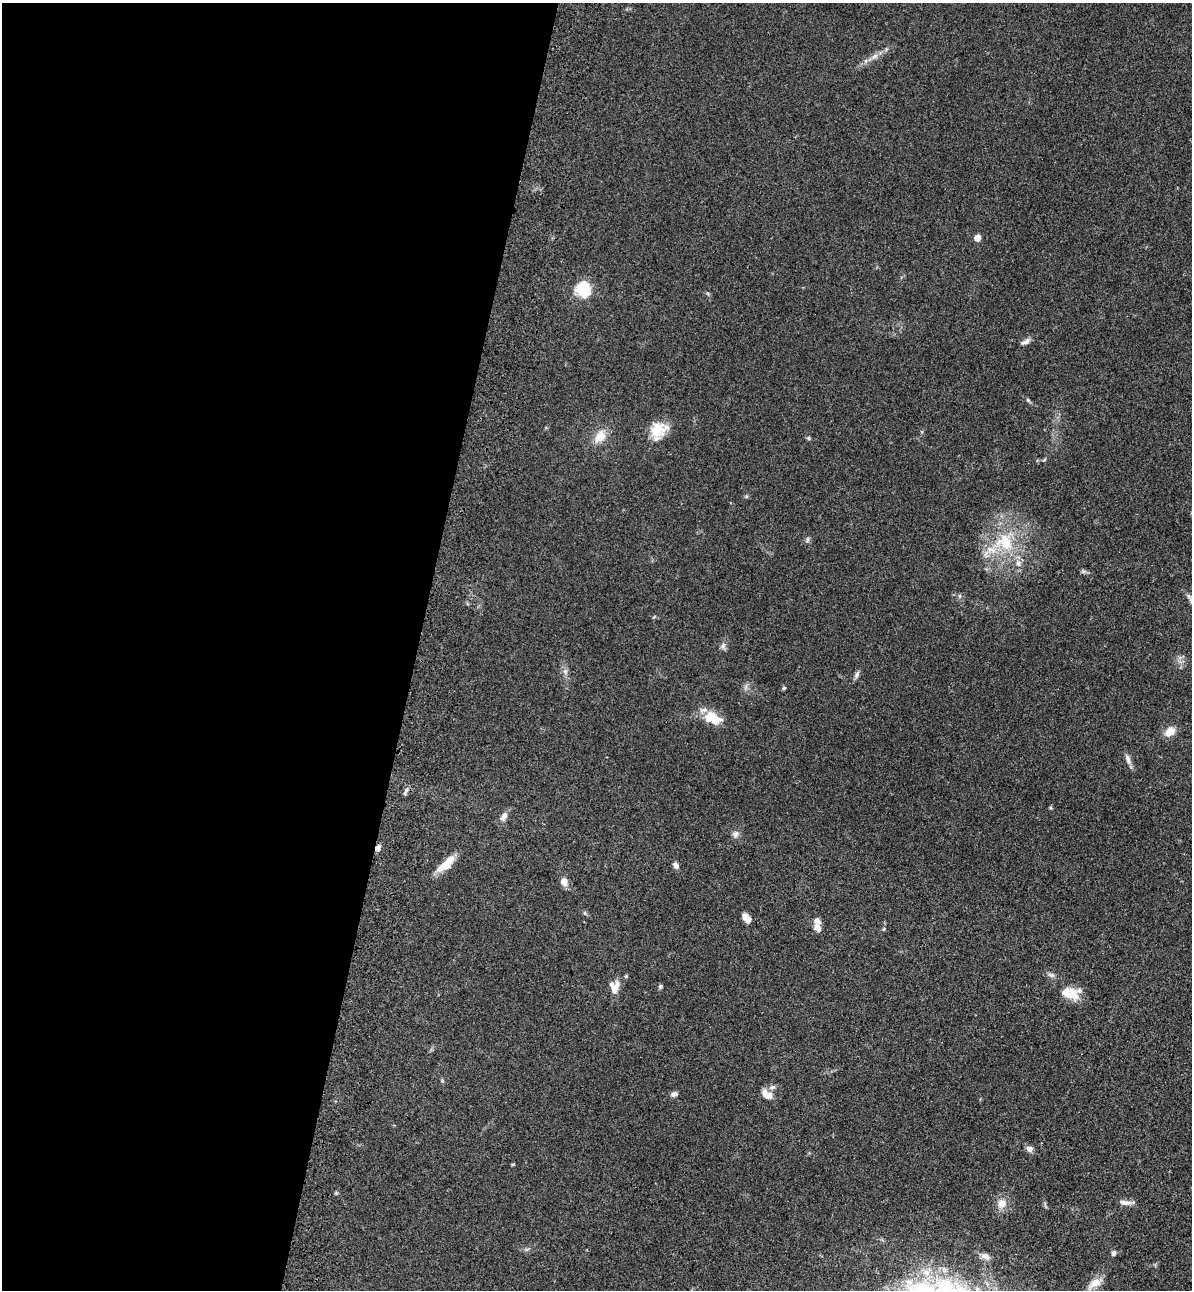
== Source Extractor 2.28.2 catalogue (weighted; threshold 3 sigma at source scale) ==
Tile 5 of 4 x 4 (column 1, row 2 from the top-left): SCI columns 354-1543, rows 2615-3902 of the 5346 x 5227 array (HDU 1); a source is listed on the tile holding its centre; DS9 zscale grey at full resolution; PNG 1194 x 1292 px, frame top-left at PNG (2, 3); no overlay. Shown black and unused: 35% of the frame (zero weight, under 3 of 4 exposures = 6% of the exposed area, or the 3 px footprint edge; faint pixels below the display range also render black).
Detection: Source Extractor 2.28.2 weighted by HDU 2 'WHT'; one run over the whole footprint, this tile lists its part. Background 0.0962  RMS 0.0061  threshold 0.0274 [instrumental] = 3 sigma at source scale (4.5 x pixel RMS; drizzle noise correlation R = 1.50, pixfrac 1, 0.05/0.05 arcsec/px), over >= 5 px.
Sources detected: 47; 5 inside a brighter listed object's ellipse — not listed separately; the other 42 listed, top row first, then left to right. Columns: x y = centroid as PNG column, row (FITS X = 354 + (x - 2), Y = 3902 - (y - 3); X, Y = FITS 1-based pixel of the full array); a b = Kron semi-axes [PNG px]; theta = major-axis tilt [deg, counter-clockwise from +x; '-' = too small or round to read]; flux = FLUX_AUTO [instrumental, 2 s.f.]
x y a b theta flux
874 56 11 6 38 2.9
977 238 5 4 - 11
583 289 7 7 - 66
1025 342 13 6 27 2.5
1028 400 6 5 - 0.94
657 430 20 19 - 13
600 437 19 13 53 8.6
808 438 5 5 - 0.84
1044 460 6 4 44 0.68
807 540 9 5 77 1.2
1005 542 29 26 -47 32
1083 571 7 5 -43 1.1
723 645 8 7 - 2
565 671 7 6 - 1.8
857 674 11 5 65 1.8
784 688 5 5 - 0.73
712 718 25 14 -22 12
1169 732 14 9 37 6.4
1128 759 14 6 -74 2.8
406 791 13 3 63 1.4
504 816 13 7 65 3.5
735 834 9 8 - 2.5
378 848 6 5 - 3.4
446 864 26 9 41 9.4
676 866 7 5 -61 2.5
564 882 7 6 - 6.1
747 918 11 6 -50 5.2
818 928 10 8 -63 3.5
884 929 5 4 - 0.65
1051 975 11 5 -18 1.9
660 986 6 5 - 0.95
615 987 17 12 71 6.5
1074 996 13 12 - 6.1
772 1087 10 6 24 2
674 1094 8 6 18 2
767 1095 14 8 -37 5.9
1029 1149 8 7 - 2.6
1125 1203 19 6 -3 3.3
1002 1204 12 11 - 5.8
1113 1253 6 5 - 1.8
986 1256 13 8 -25 3.6
1094 1284 22 9 33 5.9
Overlapping masked pixels (flux is a lower limit): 1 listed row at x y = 378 848